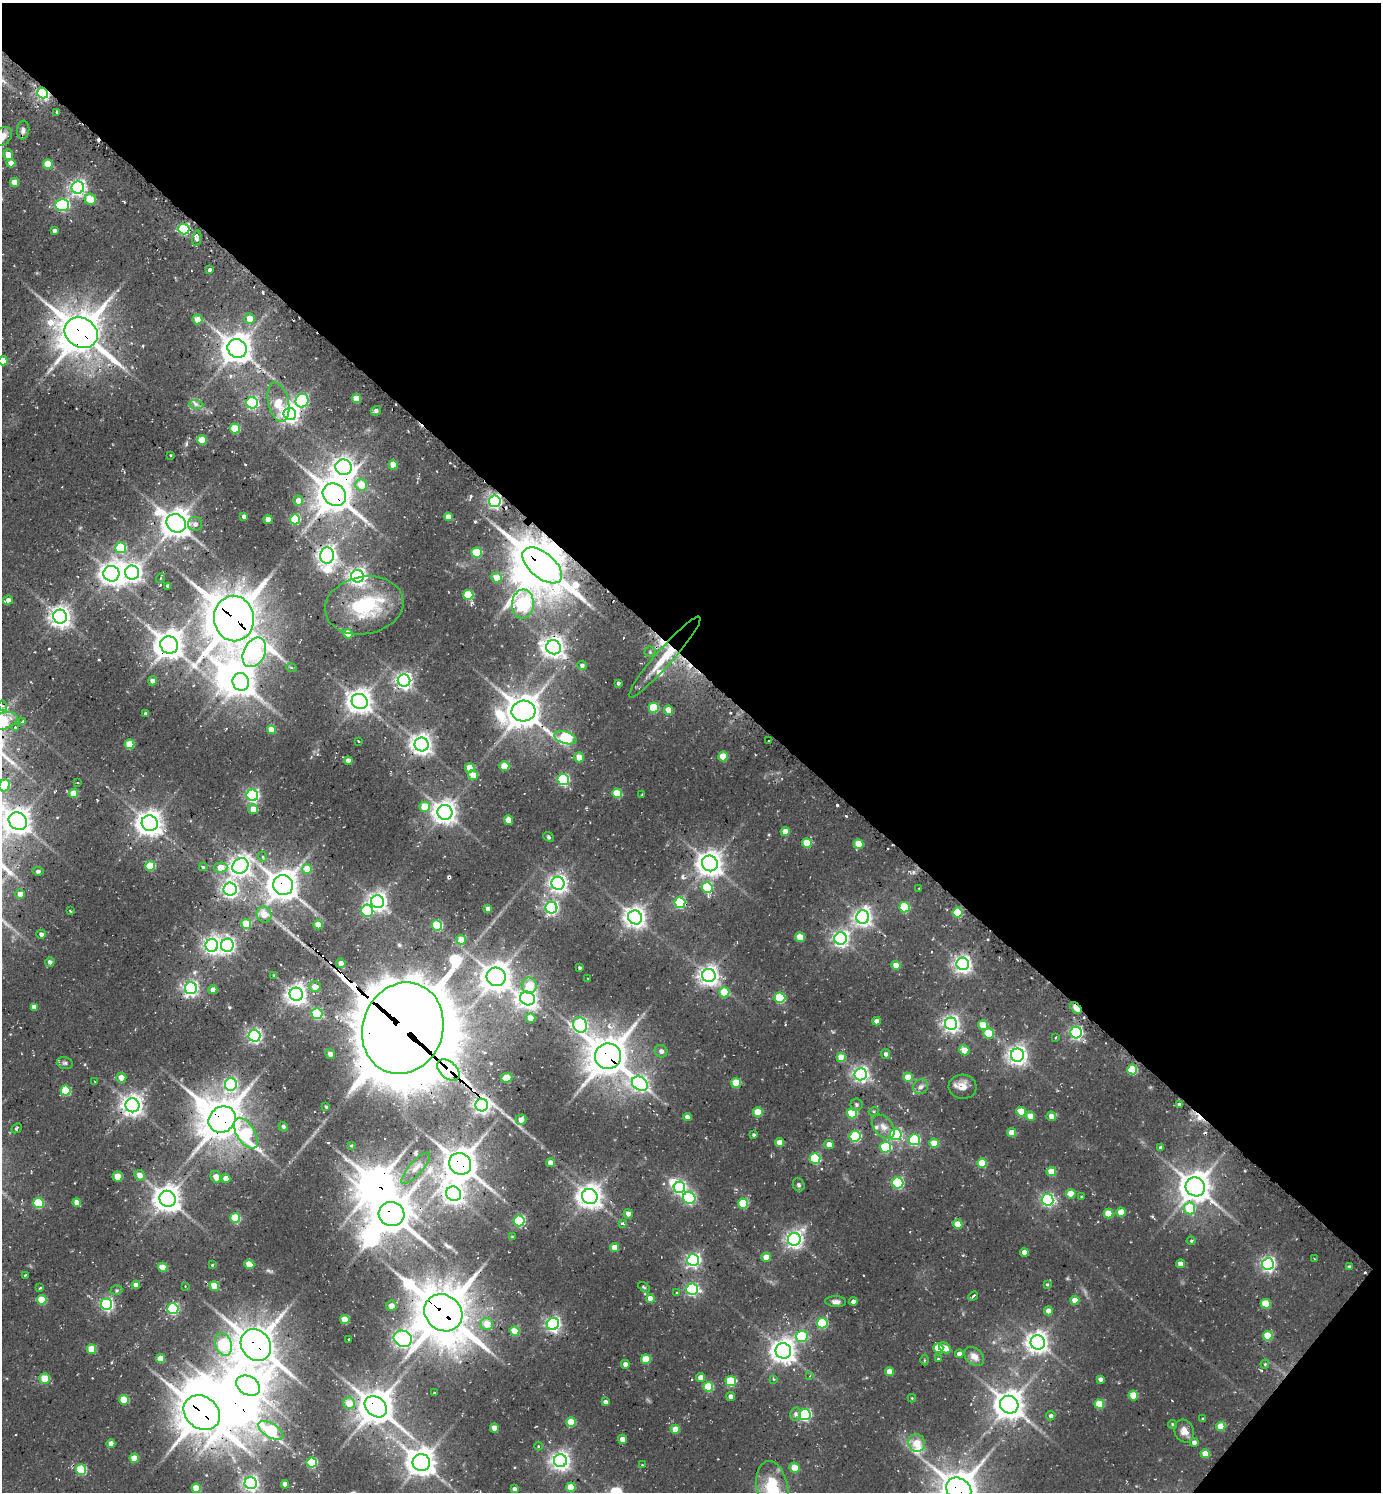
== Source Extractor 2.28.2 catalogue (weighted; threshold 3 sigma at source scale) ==
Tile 8 of 4 x 4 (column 4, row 2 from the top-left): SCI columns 4439-5817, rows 3048-4537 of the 6039 x 6026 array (HDU 1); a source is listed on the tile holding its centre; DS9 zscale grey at full resolution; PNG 1383 x 1494 px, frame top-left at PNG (2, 3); each listed source drawn as its Kron ellipse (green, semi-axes under 4 px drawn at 4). Shown black and unused: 45% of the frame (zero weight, under 2 of 3 exposures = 4% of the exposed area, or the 3 px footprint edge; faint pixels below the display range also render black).
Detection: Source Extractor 2.28.2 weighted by HDU 2 'WHT'; one run over the whole footprint, this tile lists its part. Background 0.0997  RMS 0.01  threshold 0.0456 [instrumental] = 3 sigma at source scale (4.5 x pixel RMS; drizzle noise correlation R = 1.50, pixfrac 1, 0.05/0.05 arcsec/px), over >= 5 px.
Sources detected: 400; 14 inside a brighter object's white glare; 15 cosmic-ray / hot-pixel residue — neither listed nor drawn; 5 inside a brighter listed object's ellipse — not listed separately; the other 366 listed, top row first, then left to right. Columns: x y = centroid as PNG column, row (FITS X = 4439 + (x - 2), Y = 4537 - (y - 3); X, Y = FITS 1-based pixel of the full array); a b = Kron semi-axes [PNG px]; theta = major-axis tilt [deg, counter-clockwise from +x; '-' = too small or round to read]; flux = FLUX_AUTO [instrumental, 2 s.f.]
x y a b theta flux
43 93 5 5 - 190
56 113 4 2 - 1.5
23 130 9 6 84 3.5
2 136 11 8 42 6.4
8 155 5 5 - 11
11 163 4 4 - 8.6
48 164 5 5 - 21
15 182 4 4 - 14
78 188 6 6 - 300
90 199 5 5 - 21
62 205 7 5 -2 140
184 229 5 5 - 100
54 231 4 3 - 2.3
197 238 7 4 78 3.9
210 269 3 3 - 6.5
250 318 5 5 - 12
197 319 5 5 - 10
81 333 17 14 -31 2400
237 348 10 9 - 1300
3 361 4 4 - 18
356 398 5 4 - 16
302 401 7 6 - 130
278 402 20 10 -77 21
252 403 6 5 - 140
196 404 7 4 -2 2.8
376 411 5 4 - 3
290 414 6 6 - 380
235 429 5 5 - 34
202 440 5 4 - 22
171 455 3 2 - 0.73
393 465 5 4 - 16
343 467 8 7 - 500
361 485 6 5 - 18
334 495 12 10 -40 1900
298 501 5 5 - 7.1
495 501 6 6 - 230
244 517 4 4 - 4.2
448 517 4 4 - 8.8
268 519 4 4 - 6.5
295 519 5 5 - 47
176 523 10 9 - 1100
195 524 7 7 - 3.9
121 548 5 5 - 46
477 552 5 5 - 44
327 555 8 7 - 490
542 565 23 12 -40 5000
132 573 7 7 - 520
111 574 8 8 - 630
358 576 6 6 - 390
496 577 5 5 - 13
161 578 5 3 - 1.1
168 586 4 3 - 2.6
468 595 5 5 - 45
8 600 5 4 - 5.2
523 604 14 11 85 230
364 605 39 28 10 70
60 617 7 6 - 580
234 619 23 20 -83 3300
348 634 5 4 - 20
169 645 9 8 - 1200
553 647 7 7 - 650
254 652 16 10 63 100
650 652 5 5 - 1.6
665 657 53 8 49 31
582 665 5 4 - 2
291 667 5 3 - 1.2
152 681 4 4 - 4.7
404 681 6 6 - 320
241 682 9 8 - 1100
618 683 4 3 - 1.3
360 701 8 7 - 860
3 706 5 4 - 1.8
654 708 5 5 - 42
668 710 4 4 - 11
523 711 12 10 3 1600
146 714 4 3 - 2.6
3 721 15 8 17 57
22 722 3 3 - 4.5
15 727 3 3 - 2.7
271 730 4 4 - 14
565 738 11 6 -17 99
769 740 2 2 - 1.2
358 741 3 2 - 1.4
129 744 5 5 - 29
422 744 7 7 - 630
723 756 5 4 - 24
579 757 5 5 - 11
348 761 4 4 - 6.5
504 766 5 4 - 21
470 768 5 4 - 14
473 775 5 4 - 15
563 779 5 5 - 120
78 783 3 2 - 0.97
4 785 6 5 - 39
74 793 4 4 - 20
617 793 5 5 - 28
252 795 6 6 - 200
642 795 3 2 - 0.92
425 807 5 5 - 23
253 809 5 5 - 13
445 812 7 7 - 790
509 820 4 4 - 16
18 821 10 8 -37 960
150 823 8 7 - 900
785 832 4 4 - 12
548 837 5 4 - 1.5
807 843 5 5 - 25
859 844 5 4 - 21
263 857 5 3 - 1.3
710 863 8 7 - 890
150 866 5 5 - 37
240 866 8 7 - 540
203 867 4 3 - 1.4
221 868 7 5 4 15
307 869 5 5 - 19
38 871 5 3 - 2.1
558 883 6 6 - 430
283 885 10 9 - 1300
707 887 5 5 - 52
230 889 6 6 - 320
919 889 3 2 - 0.67
20 894 4 4 - 6.4
378 902 6 6 - 470
680 903 5 5 - 82
905 907 5 5 - 53
551 908 6 6 - 200
488 909 4 4 - 5.5
70 911 3 2 - 0.88
367 911 6 6 - 63
957 912 5 5 - 38
264 914 8 7 - 13
635 917 7 6 - 650
863 917 7 6 - 380
246 924 5 5 - 26
318 925 4 4 - 18
437 925 5 5 - 53
41 934 4 4 - 3.1
800 937 5 4 - 17
841 938 6 6 - 310
461 940 5 5 - 16
212 945 6 6 - 360
227 945 6 6 - 270
50 962 5 4 - 3.2
341 963 5 4 - 4.3
963 964 6 6 - 370
896 965 4 4 - 13
580 968 3 3 - 1.2
274 976 4 3 - 1.2
709 976 7 6 - 530
496 977 9 9 - 1200
588 979 2 2 - 1.1
529 986 8 7 - 19
315 987 6 5 - 10
191 988 6 6 - 260
213 990 4 4 - 8.4
724 992 5 5 - 31
296 994 7 6 - 580
528 998 7 6 - 480
780 998 5 5 - 58
34 1007 4 4 - 6.2
1076 1008 7 3 -47 25
317 1013 5 5 - 63
530 1018 5 4 - 11
877 1021 4 4 - 6.1
951 1024 6 6 - 390
580 1025 8 6 -63 170
983 1025 5 5 - 23
403 1028 46 40 70 12000
989 1033 5 5 - 29
1076 1033 6 6 - 180
254 1036 6 6 - 230
1055 1037 3 3 - 1
964 1050 5 5 - 12
661 1051 6 6 - 3.2
330 1054 5 4 - 3.4
886 1054 5 4 - 2.6
1017 1055 6 6 - 480
608 1056 13 13 - 2300
841 1057 4 4 - 16
65 1063 8 6 -14 2.4
1132 1069 5 5 - 46
448 1070 13 8 -43 280
861 1074 6 6 - 300
908 1077 4 4 - 17
121 1078 5 5 - 9.5
507 1078 6 4 7 23
94 1081 3 2 - 1.2
736 1083 5 5 - 33
231 1084 6 6 - 140
640 1084 8 6 -33 240
921 1087 8 7 - 3.7
963 1087 14 12 -5 9.7
65 1091 5 5 - 41
1179 1104 4 3 - 2.5
132 1105 7 7 - 630
482 1105 6 6 - 380
856 1105 6 6 - 2.4
326 1107 3 2 - 1
874 1111 5 3 - 1
758 1112 5 4 - 22
1021 1112 5 5 - 22
852 1113 5 5 - 42
1030 1116 4 4 - 13
1051 1116 5 4 - 7
687 1117 4 4 - 5.3
222 1119 14 12 41 2400
521 1120 5 5 - 9
283 1127 5 4 - 2.5
883 1127 14 9 -48 7.4
16 1128 6 3 41 1.5
246 1133 17 9 -56 72
1012 1133 4 4 - 13
896 1134 6 5 - 100
754 1135 4 4 - 1.4
855 1136 5 5 - 92
914 1140 5 5 - 90
779 1143 4 4 - 12
934 1143 5 4 - 18
829 1144 5 4 - 8.1
351 1146 4 2 - 0.94
885 1147 5 5 - 68
1161 1148 4 4 - 2.5
815 1158 5 5 - 73
551 1163 4 4 - 8.4
982 1163 5 4 - 26
460 1164 11 10 - 1700
416 1168 20 6 49 7.3
1051 1172 5 4 - 19
140 1175 5 5 - 7.5
118 1176 5 5 - 18
216 1177 6 5 - 9.9
226 1178 4 4 - 7.8
898 1183 5 5 - 93
799 1185 7 5 -64 2
679 1187 6 5 - 180
1195 1187 10 9 - 1400
454 1194 8 7 - 590
1071 1194 5 4 - 14
590 1196 8 7 - 850
1082 1197 4 3 - 0.97
689 1198 6 5 - 120
167 1199 8 8 - 1000
1047 1200 6 5 - 170
77 1202 4 4 - 9.7
39 1203 5 5 - 46
743 1204 5 5 - 45
1190 1208 6 5 - 36
1121 1212 4 4 - 16
391 1214 13 12 - 2000
628 1214 5 4 - 5.1
1108 1214 5 4 - 21
235 1218 5 5 - 39
519 1221 5 5 - 84
622 1224 4 3 - 2.2
958 1224 5 4 - 18
512 1237 4 3 - 1.1
794 1239 6 6 - 370
1191 1241 4 4 - 1.1
614 1247 4 4 - 12
1024 1252 4 4 - 8.3
766 1257 4 4 - 13
1315 1259 3 2 - 0.98
693 1260 6 6 - 200
249 1264 5 4 - 13
1180 1264 4 4 - 8.5
1268 1264 6 6 - 240
212 1265 4 3 - 0.95
163 1267 5 4 - 20
1349 1267 4 3 - 1.4
25 1275 3 2 - 0.92
1047 1284 4 3 - 1
136 1285 4 4 - 7
185 1286 3 3 - 0.82
214 1286 5 4 - 21
644 1287 7 3 -37 1.1
40 1288 4 3 - 1
692 1289 6 5 - 140
116 1290 6 4 19 1.6
676 1293 3 3 - 2.1
973 1296 5 3 - 1.5
650 1298 4 4 - 13
42 1300 5 5 - 28
1075 1300 4 4 - 11
853 1301 4 4 - 3.3
836 1302 10 5 -3 3.6
106 1304 6 5 - 170
1266 1304 5 5 - 30
391 1306 5 5 - 7.3
173 1309 5 5 - 110
1048 1311 4 4 - 7.8
443 1313 20 17 -40 3500
345 1320 4 4 - 23
822 1323 5 5 - 59
487 1324 6 6 - 14
553 1324 6 6 - 250
514 1331 5 4 - 23
802 1336 6 5 - 62
1268 1336 5 5 - 31
349 1339 3 2 - 1.1
403 1339 9 8 - 420
1038 1342 7 7 - 650
224 1344 12 8 -70 110
256 1345 17 14 -56 2400
938 1348 5 5 - 25
945 1348 6 5 - 11
91 1349 5 4 - 27
783 1351 8 7 - 770
959 1354 4 4 - 5.3
974 1356 11 8 -40 7.1
160 1359 4 4 - 15
646 1359 5 4 - 26
938 1359 4 3 - 0.98
924 1360 5 3 - 1.2
625 1364 4 4 - 4.1
1265 1364 4 4 - 1
890 1372 4 4 - 13
810 1376 4 4 - 0.96
45 1378 5 5 - 22
701 1378 4 4 - 10
773 1379 4 4 - 1.1
1100 1379 4 4 - 3.7
731 1381 5 5 - 48
248 1386 13 9 -28 1000
708 1387 5 5 - 41
434 1392 3 2 - 1
1133 1395 5 4 - 21
731 1396 4 4 - 5.2
912 1398 4 4 - 0.84
124 1400 5 5 - 30
605 1402 4 4 - 3.5
349 1403 6 6 - 16
1099 1404 5 5 - 24
1009 1405 9 8 - 1200
376 1407 12 9 -41 1700
202 1413 19 16 -38 2600
795 1414 6 5 - 3.2
805 1415 5 5 - 130
1051 1416 5 4 - 2.5
1203 1419 4 3 - 0.96
571 1422 5 4 - 25
1173 1424 4 4 - 1.3
1221 1426 4 4 - 17
494 1428 4 4 - 8.8
675 1429 4 4 - 14
271 1431 14 7 -31 73
1184 1431 12 9 -64 7.2
622 1439 4 4 - 6.7
1194 1442 4 4 - 4.1
917 1443 9 8 - 13
111 1444 4 4 - 8.7
539 1446 4 3 - 0.94
1205 1454 4 4 - 13
134 1458 4 4 - 16
560 1461 6 6 - 470
421 1462 8 8 - 1100
312 1463 5 5 - 61
642 1465 3 2 - 1.1
795 1468 5 5 - 15
81 1470 5 5 - 50
251 1483 6 6 - 290
285 1484 4 4 - 6.9
571 1487 4 4 - 19
772 1487 27 15 -79 48
196 1488 4 4 - 17
514 1489 4 3 - 2.8
959 1490 13 11 -39 1900
Overlapping masked pixels (flux is a lower limit): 23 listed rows (the first 20) at x y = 43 93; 81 333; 302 401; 343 467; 334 495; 495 501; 542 565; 234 619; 665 657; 283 885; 1076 1008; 403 1028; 608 1056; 448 1070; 482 1105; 222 1119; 460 1164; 391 1214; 443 1313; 256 1345
Isophote crosses this tile's border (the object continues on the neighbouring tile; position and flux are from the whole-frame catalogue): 7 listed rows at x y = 2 136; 3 361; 3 721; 4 785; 18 821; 772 1487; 959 1490
Unlisted compact peaks at least as high as the median listed source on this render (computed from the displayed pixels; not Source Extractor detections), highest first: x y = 837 805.